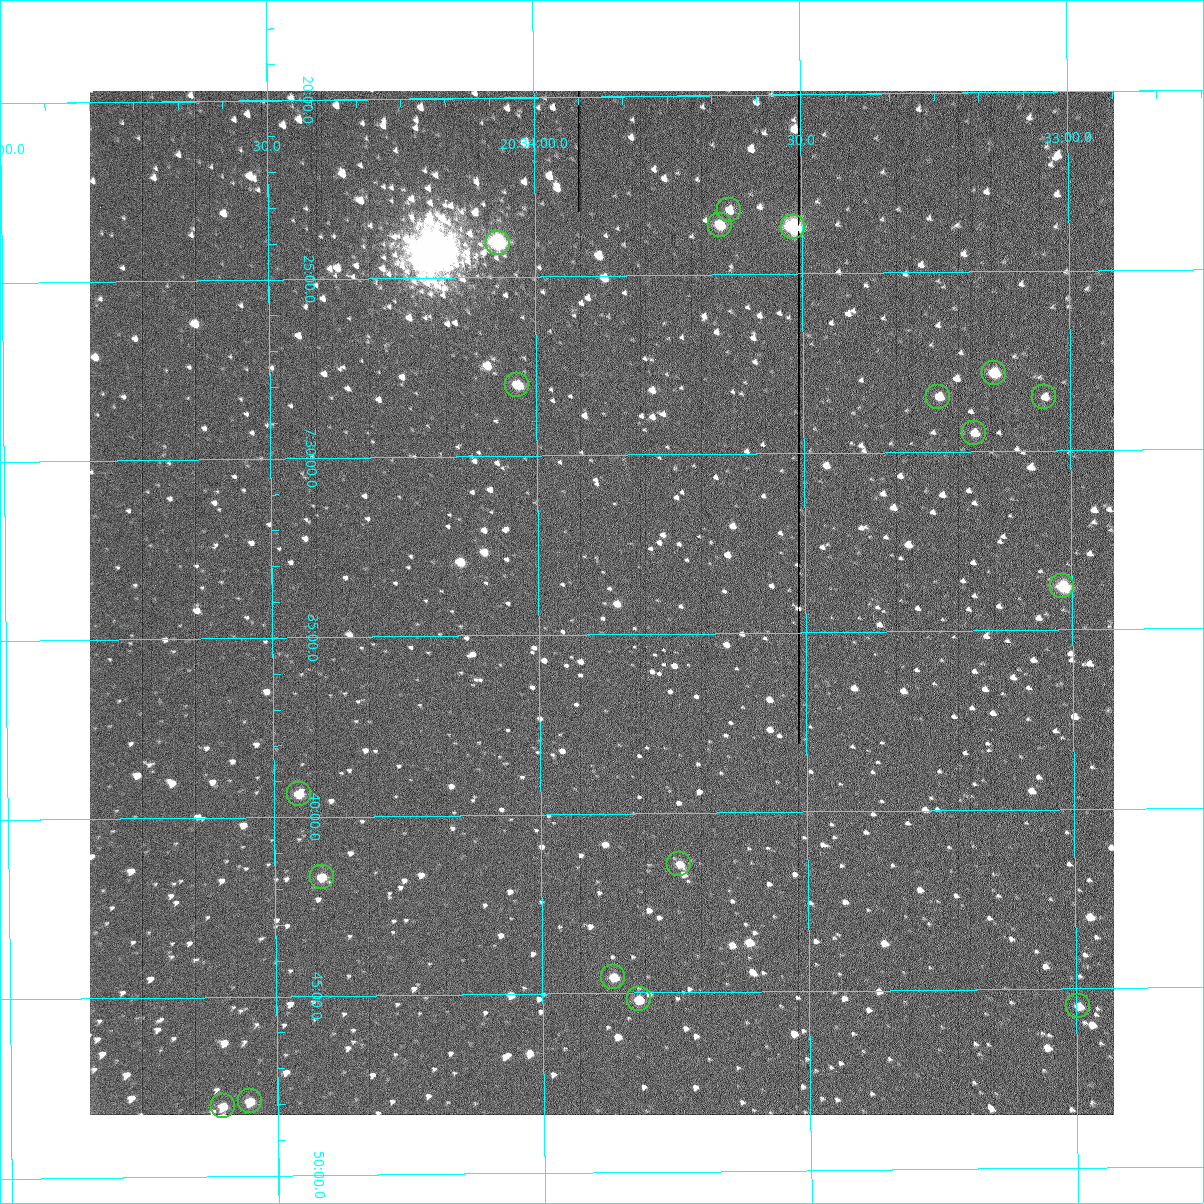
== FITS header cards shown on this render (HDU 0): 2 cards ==
NAXIS1  =                 1024 /fastest changing axis
NAXIS2  =                 1024 /next to fastest changing axis

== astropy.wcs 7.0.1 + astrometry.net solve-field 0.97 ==
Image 1024 x 1024 px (HDU 0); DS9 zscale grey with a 90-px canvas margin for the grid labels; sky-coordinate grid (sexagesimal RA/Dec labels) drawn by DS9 from the SOLVED WCS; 18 Tycho-2 reference stars matched to detected sources circled (green)
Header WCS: RA---TAN-SIP/DEC--TAN-SIP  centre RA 20:33:53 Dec +07:34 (308.47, +7.57 deg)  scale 1.67 arcsec/px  FOV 28.6' x 28.6'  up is -179 deg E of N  parity flipped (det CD > 0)
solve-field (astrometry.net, Tycho-2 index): VERIFIED the header's WCS against the Tycho-2 star catalogue (18 matches, 0 conflicts) and refined it, rather than solving blind
Solved WCS: RA---TAN-SIP/DEC--TAN-SIP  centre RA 20:33:53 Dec +07:34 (308.47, +7.57 deg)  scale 1.67 arcsec/px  FOV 28.5' x 28.6'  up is -179 deg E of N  parity flipped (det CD > 0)
The solver's refit moves the header's centre by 0.27 arcsec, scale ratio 0.9999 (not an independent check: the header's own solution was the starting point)
Tycho-2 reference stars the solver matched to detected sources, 18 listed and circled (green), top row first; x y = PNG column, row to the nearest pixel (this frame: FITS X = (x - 90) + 1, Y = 1024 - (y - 91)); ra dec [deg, ICRS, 3 dp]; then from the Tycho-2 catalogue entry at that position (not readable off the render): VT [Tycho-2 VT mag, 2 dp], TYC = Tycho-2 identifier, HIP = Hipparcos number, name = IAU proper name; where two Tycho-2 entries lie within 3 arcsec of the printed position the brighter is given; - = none
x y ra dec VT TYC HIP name
729 210 308.409 +7.387 11.71 522-63-1 - -
720 225 308.413 +7.394 10.61 522-1117-1 - -
793 227 308.379 +7.395 9.53 522-815-1 - -
498 243 308.517 +7.401 9.28 522-2249-1 - -
994 373 308.286 +7.464 10.73 522-842-1 - -
517 385 308.509 +7.467 11.07 522-1042-1 - -
938 397 308.312 +7.475 12.07 522-647-1 - -
1044 397 308.262 +7.475 12.01 522-585-1 - -
974 433 308.295 +7.492 11.63 522-671-1 - -
1062 586 308.254 +7.563 10.72 1087-1249-1 - -
299 794 308.613 +7.656 11.72 1088-801-1 - -
679 864 308.435 +7.690 11.87 1088-65-1 - -
322 877 308.603 +7.695 11.58 1088-743-1 - -
613 977 308.467 +7.743 11.69 1088-851-1 - -
639 999 308.455 +7.753 11.50 1088-523-1 - -
1078 1006 308.249 +7.758 12.15 1087-191-1 - -
250 1101 308.638 +7.799 11.64 1088-397-1 - -
223 1106 308.650 +7.801 11.70 1088-297-1 - -